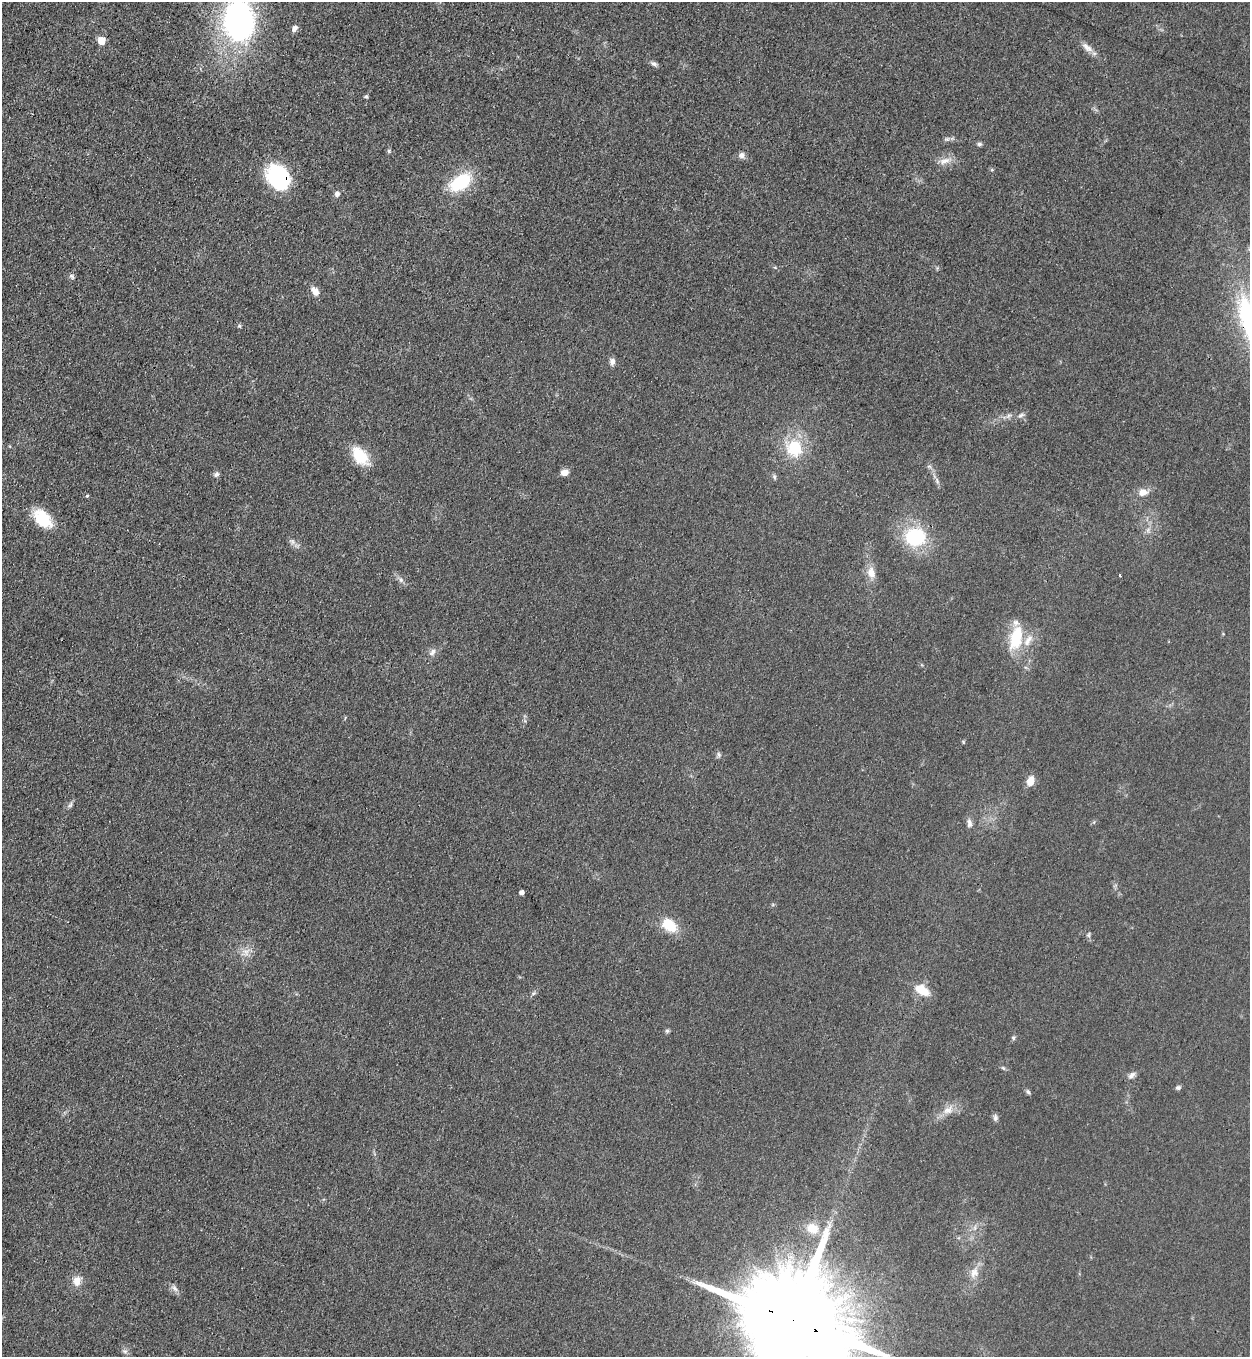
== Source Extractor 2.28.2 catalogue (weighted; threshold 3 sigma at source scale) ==
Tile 11 of 4 x 4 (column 3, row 3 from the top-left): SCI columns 2855-4102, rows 1397-2751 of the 5579 x 5500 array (HDU 1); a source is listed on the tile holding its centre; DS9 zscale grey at full resolution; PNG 1252 x 1359 px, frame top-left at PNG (2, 2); no overlay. Shown black and unused: <1% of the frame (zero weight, under 3 of 4 exposures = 7% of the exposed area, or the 3 px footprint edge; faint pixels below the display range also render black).
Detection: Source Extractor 2.28.2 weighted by HDU 2 'WHT'; one run over the whole footprint, this tile lists its part. Background 0.05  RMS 0.0071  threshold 0.0321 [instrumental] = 3 sigma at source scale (4.5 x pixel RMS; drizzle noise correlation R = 1.50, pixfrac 1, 0.05/0.05 arcsec/px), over >= 5 px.
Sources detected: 63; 1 inside a brighter listed object's ellipse — not listed separately; the other 62 listed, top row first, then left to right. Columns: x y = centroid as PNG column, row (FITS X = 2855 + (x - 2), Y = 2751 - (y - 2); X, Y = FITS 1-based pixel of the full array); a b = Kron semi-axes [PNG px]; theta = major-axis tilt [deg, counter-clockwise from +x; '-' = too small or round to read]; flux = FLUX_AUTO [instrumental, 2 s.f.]
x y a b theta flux
238 20 36 26 -87 210
295 28 7 5 56 3.3
102 41 5 5 - 17
1087 48 18 8 -40 5.3
654 64 9 6 -30 2
366 97 5 4 - 1.1
947 139 8 6 19 1.9
979 144 6 5 - 1.5
389 151 5 5 - 1.2
741 155 8 7 - 2.8
944 161 17 8 17 5.8
278 177 26 21 -53 67
460 182 19 11 33 50
337 194 7 6 - 2.7
72 276 8 5 -46 1.6
315 291 13 8 -56 5.2
239 326 5 5 - 1
612 362 8 6 78 3.3
1021 415 10 5 27 2.1
794 448 22 21 - 29
360 456 24 14 -52 20
929 466 7 4 -19 1.2
564 472 8 7 - 5.2
216 474 8 7 - 2
774 477 6 5 - 1.3
937 481 11 3 -80 1.8
1143 492 13 11 11 6.2
87 496 4 4 - 0.83
43 519 23 14 -46 25
1148 530 7 5 57 2
915 537 18 15 2 54
292 542 9 5 -70 2.4
871 573 15 10 -76 7.5
1119 575 3 3 - 2
401 580 6 6 - 1.9
1016 638 26 13 75 29
1029 639 9 8 - 4.3
432 652 12 7 54 3.5
963 742 6 3 73 0.72
719 754 8 6 -87 1.6
1030 781 12 8 72 6.8
70 805 9 5 59 1.8
969 823 12 6 -86 3.3
521 892 4 4 - 2.9
669 925 20 13 -40 18
1089 935 8 4 82 1.3
246 952 12 10 75 5.6
922 990 17 9 -32 13
667 1031 6 6 - 1.3
1013 1038 6 5 - 1.1
1003 1068 7 4 -36 1.2
1131 1075 11 6 41 2.8
1178 1087 6 5 - 1.7
1028 1092 7 5 -62 1.4
948 1110 15 10 16 7.3
995 1118 9 6 -86 2.1
812 1228 16 13 -28 12
974 1273 15 12 67 7.1
77 1281 12 10 70 6.9
175 1288 11 5 -45 2.7
793 1320 37 22 -25 28000
125 1351 8 6 -20 2
Overlapping masked pixels (flux is a lower limit): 2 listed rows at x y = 278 177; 793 1320
Isophote crosses this tile's border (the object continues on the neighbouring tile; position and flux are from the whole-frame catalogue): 2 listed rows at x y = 238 20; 793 1320